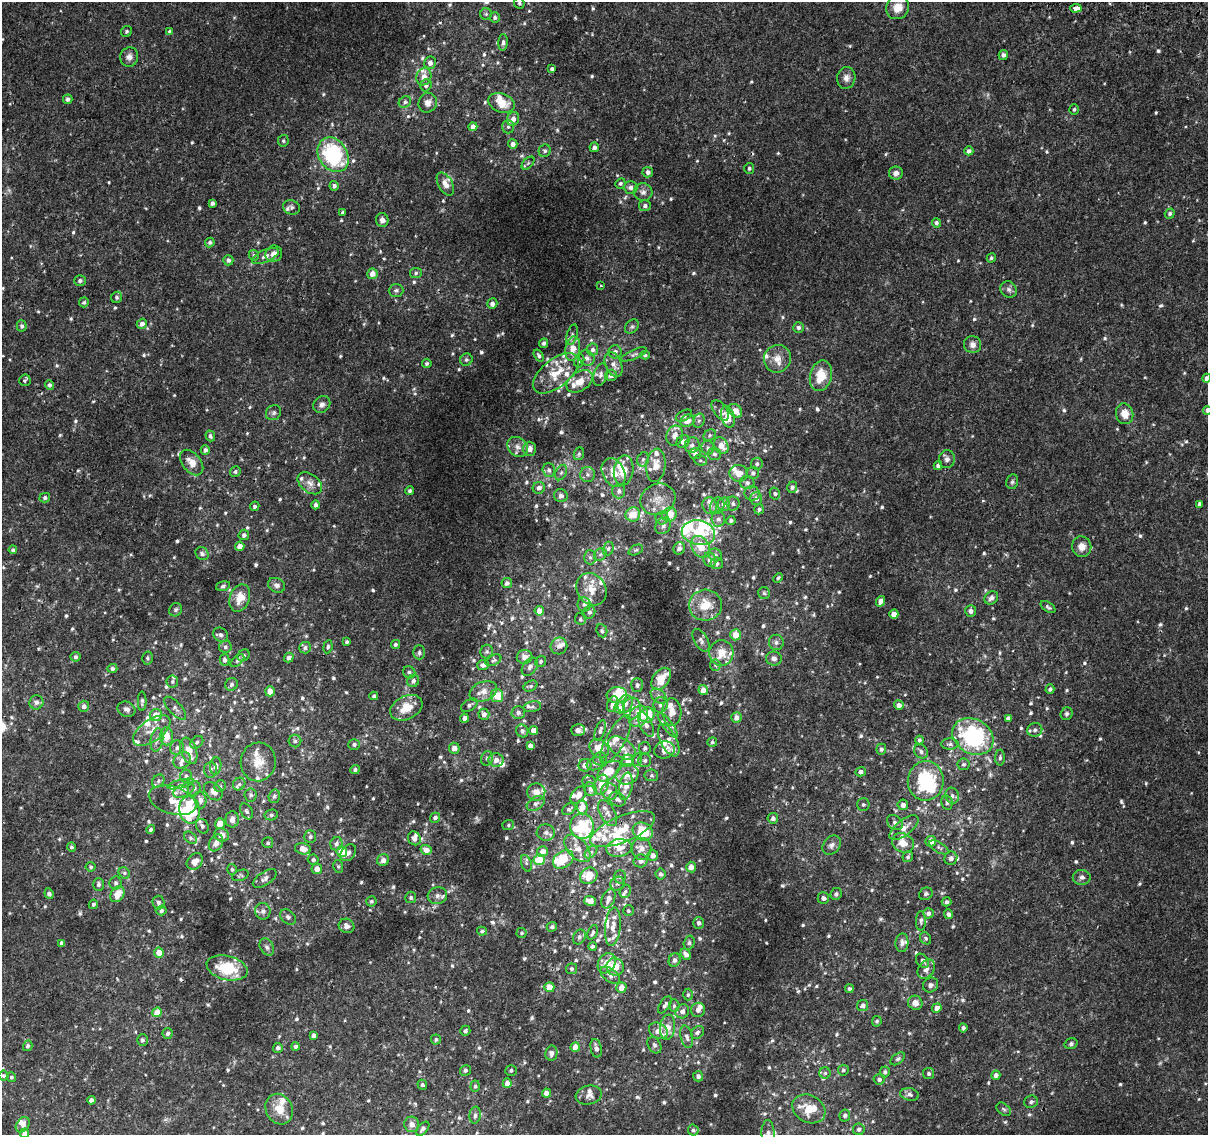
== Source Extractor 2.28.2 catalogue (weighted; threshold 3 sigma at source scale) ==
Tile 10 of 4 x 4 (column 2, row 3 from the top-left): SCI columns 1211-2416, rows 1396-2528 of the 4842 x 5116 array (HDU 1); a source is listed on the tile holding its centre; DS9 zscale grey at full resolution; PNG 1210 x 1137 px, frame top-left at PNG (2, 2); each listed source drawn as its Kron ellipse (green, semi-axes under 4 px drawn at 4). Shown black and unused: <1% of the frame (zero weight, under 2 of 3 exposures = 2% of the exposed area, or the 3 px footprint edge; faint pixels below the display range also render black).
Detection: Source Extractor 2.28.2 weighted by HDU 2 'WHT'; one run over the whole footprint, this tile lists its part. Background 0.00508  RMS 0.0022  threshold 0.0101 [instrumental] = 3 sigma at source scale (4.5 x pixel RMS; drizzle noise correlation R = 1.50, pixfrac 1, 0.0396/0.0396 arcsec/px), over >= 5 px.
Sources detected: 933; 3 too faint to see at this stretch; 1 inside a brighter object's white glare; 2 cosmic-ray / hot-pixel residue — neither listed nor drawn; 100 inside a brighter listed object's ellipse — not listed separately; of the other 827, all 500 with FLUX_AUTO >= 0.412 (the completeness limit of this list) listed and drawn (327 fainter detections not listed), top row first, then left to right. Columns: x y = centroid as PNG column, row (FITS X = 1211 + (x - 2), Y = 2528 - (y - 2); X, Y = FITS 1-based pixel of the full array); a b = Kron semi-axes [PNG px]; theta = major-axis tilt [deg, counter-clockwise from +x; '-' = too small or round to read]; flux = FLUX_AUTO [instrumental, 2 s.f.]
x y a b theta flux
519 3 5 5 - 0.42
898 7 12 11 - 2.9
1076 8 6 3 3 4.2
486 14 6 6 - 0.42
495 17 5 5 - 0.5
126 31 6 5 - 0.45
170 31 4 4 - 0.53
503 42 8 4 85 0.63
1003 55 5 4 - 0.67
129 57 9 9 - 1.2
430 63 6 6 - 1.3
552 69 3 3 - 0.49
424 77 9 7 68 1.6
846 78 11 9 80 1.3
426 85 6 5 - 0.89
68 99 5 4 - 0.74
405 102 6 5 - 0.56
428 103 10 9 - 1.3
502 103 13 9 -20 3.4
1074 109 5 4 - 0.42
513 119 7 6 - 1.3
473 127 4 4 - 1.6
508 127 7 6 - 0.5
283 141 6 5 - 0.43
513 144 4 4 - 1.1
594 147 5 4 - 0.73
545 151 6 6 - 0.56
969 151 4 4 - 0.9
333 155 18 14 -57 24
528 163 8 4 46 0.44
749 168 5 5 - 0.49
648 172 5 5 - 0.79
896 173 7 6 - 1.2
620 183 5 5 - 0.48
445 184 12 7 -60 1.6
334 186 5 4 - 0.65
631 187 7 6 - 0.95
643 192 9 9 - 1.1
212 203 4 3 - 0.68
645 206 6 5 - 0.71
291 207 9 7 -20 0.62
343 212 3 3 - 0.53
1170 214 5 4 - 0.49
382 220 7 6 - 1
936 223 5 4 - 0.56
210 242 5 4 - 0.53
274 254 8 8 - 1.5
254 255 5 5 - 0.44
265 256 14 6 24 1.1
991 258 5 4 - 0.45
228 260 5 5 - 0.77
416 273 6 5 - 0.47
372 274 5 5 - 1.6
80 280 6 5 - 0.69
601 286 3 3 - 0.45
1009 289 9 7 -44 0.87
396 290 7 6 - 0.61
117 297 6 5 - 0.43
84 302 5 5 - 0.41
492 304 5 5 - 1.2
142 324 5 4 - 1.2
22 326 5 5 - 0.53
632 327 8 6 48 0.53
798 327 5 5 - 0.67
572 335 10 5 72 0.7
544 343 5 4 - 0.42
972 345 9 8 - 1.2
573 349 12 7 80 3.3
592 350 6 6 - 0.81
615 352 6 6 - 0.91
634 354 14 4 23 0.61
645 355 4 4 - 0.43
539 356 6 4 -56 0.49
587 358 8 7 - 0.91
777 359 14 13 - 2.5
466 360 6 6 - 0.53
579 361 6 5 - 0.46
427 363 5 4 - 0.49
613 365 13 8 -68 1.6
556 373 27 14 39 5.6
601 375 11 7 74 0.95
611 375 6 5 - 1
821 376 15 11 76 5.3
1207 378 4 4 - 0.91
25 380 6 5 - 0.44
580 381 14 9 33 3.2
50 385 5 4 - 0.53
322 405 9 7 43 0.92
720 410 11 6 -54 1.2
1207 410 4 4 - 0.82
735 411 8 6 -46 2.1
273 413 8 7 - 0.63
1125 414 10 8 -74 2.5
684 416 9 5 27 0.59
728 417 11 6 -74 2.8
687 421 7 6 - 1.9
699 421 7 5 67 0.56
710 435 6 5 - 0.49
210 436 5 4 - 0.55
675 436 10 8 72 1.8
683 441 7 6 - 1.3
692 445 8 7 - 0.83
721 445 9 6 -53 2.3
518 447 11 9 -41 1.5
708 448 7 6 - 0.61
530 449 7 6 - 1.3
205 450 5 4 - 0.69
579 454 6 5 - 0.47
695 454 6 5 - 0.71
714 454 7 6 - 0.68
643 459 7 5 74 0.52
947 459 9 8 - 0.96
700 460 7 5 -16 0.43
192 462 14 9 -51 2.5
757 464 6 5 - 0.56
656 465 16 9 83 2.8
938 465 4 4 - 0.65
549 470 7 6 - 0.61
624 470 15 9 80 3.8
235 472 5 5 - 0.52
614 472 15 11 -63 3.7
561 473 8 5 63 0.55
739 473 9 8 - 2.4
753 473 6 6 - 0.82
587 474 7 7 - 0.8
1012 482 7 6 - 0.53
310 483 14 9 -39 1.6
747 483 7 6 - 0.72
792 487 6 5 - 0.48
539 488 6 6 - 0.93
410 491 4 4 - 0.49
619 491 7 6 - 0.75
752 493 7 7 - 0.82
775 493 6 5 - 0.43
561 496 7 6 - 0.69
45 498 5 4 - 0.6
756 498 6 6 - 1.2
658 499 18 15 23 3.4
733 503 7 6 - 0.72
724 504 7 6 - 1.5
1199 504 4 3 - 0.59
316 505 4 4 - 0.83
255 506 5 4 - 0.52
710 506 8 7 - 1.1
717 506 8 7 - 0.96
759 509 5 4 - 0.49
633 514 7 7 - 3.9
669 515 7 7 - 3.1
662 518 6 6 - 0.63
718 519 7 7 - 0.85
731 520 4 4 - 0.45
663 526 9 7 51 0.98
698 533 17 12 -10 6.7
244 535 5 5 - 0.68
240 546 5 4 - 1.8
701 547 12 8 -59 3.6
1082 547 10 9 - 2.2
679 548 6 5 - 0.89
608 549 7 5 74 0.59
13 550 4 4 - 0.49
636 550 8 5 24 0.42
202 553 7 6 - 0.77
600 554 7 5 44 0.6
715 555 7 6 - 0.56
590 557 7 6 - 0.66
710 560 7 6 - 1.2
717 563 6 6 - 0.6
778 578 5 4 - 0.47
507 583 5 5 - 0.9
277 585 9 7 -27 0.85
223 586 7 4 16 0.47
591 589 17 14 -54 3.4
764 593 6 6 - 0.42
240 598 14 10 69 3.4
991 598 7 6 - 0.79
880 601 5 4 - 1.2
584 604 7 6 - 0.77
705 605 16 15 - 4.8
1048 607 8 4 -34 0.47
176 610 7 6 - 0.52
539 611 5 4 - 1.9
971 611 6 5 - 0.91
589 612 6 6 - 0.73
894 614 4 4 - 2.2
580 619 6 5 - 0.42
602 631 6 5 - 0.49
221 635 8 6 -40 0.74
735 635 5 5 - 2.6
701 640 12 6 -60 0.87
347 642 4 3 - 0.43
776 642 7 7 - 0.8
395 644 5 4 - 0.53
559 646 8 8 - 1.3
225 647 6 6 - 0.59
328 647 7 4 82 0.5
305 648 6 6 - 0.64
419 652 7 6 - 0.55
487 652 7 6 - 0.43
721 653 13 12 - 4.1
244 655 6 5 - 0.53
75 657 5 5 - 0.6
289 657 5 4 - 1.1
525 657 8 7 - 1.6
148 658 6 5 - 0.46
774 658 8 7 - 0.97
225 660 6 5 - 0.78
493 660 8 5 27 0.5
237 661 8 4 41 0.48
541 661 6 5 - 0.46
483 665 6 5 - 0.7
715 665 6 5 - 0.44
530 667 10 7 52 0.87
112 668 5 4 - 0.64
409 672 6 5 - 0.62
661 679 12 8 53 5.3
413 681 6 5 - 0.84
172 682 6 6 - 0.47
231 684 7 6 - 0.6
637 685 7 6 - 0.69
531 686 7 5 26 0.46
1050 689 4 4 - 0.46
703 690 5 4 - 1.5
270 691 5 4 - 1.7
483 691 14 9 22 1.9
617 695 10 8 4 6
374 696 4 4 - 0.41
497 696 6 6 - 4.6
659 696 9 6 -41 0.83
142 701 10 4 -90 0.49
36 702 7 6 - 0.76
613 704 8 5 69 1.3
625 704 9 7 62 1.5
469 705 9 5 32 0.66
660 705 7 7 - 0.78
899 705 5 4 - 1.2
84 706 5 5 - 0.88
532 707 9 5 13 0.62
175 708 14 6 -47 0.88
406 708 17 11 27 4.3
620 708 5 5 - 2.8
632 708 11 9 83 1.5
127 709 9 7 -23 0.91
518 712 6 6 - 0.89
672 712 14 9 -86 2.4
484 714 5 5 - 1
1067 714 6 5 - 0.56
156 715 6 6 - 3.3
647 715 8 7 - 4.6
638 716 11 9 59 4.3
736 717 5 5 - 1.3
464 718 4 4 - 0.91
1008 718 4 4 - 0.8
646 725 13 6 -64 1.1
668 725 15 5 -53 0.99
534 730 4 4 - 1.5
578 730 7 6 - 1.5
600 730 10 5 70 0.69
1035 730 7 7 - 0.88
152 731 21 11 35 3.4
522 731 6 6 - 0.65
167 736 9 6 -90 3.3
973 736 21 17 -30 28
616 739 27 9 61 3
157 740 12 6 81 1
669 740 17 8 -63 1.9
919 740 4 4 - 0.45
295 741 6 6 - 0.5
197 742 7 5 44 0.5
712 742 5 5 - 0.44
950 744 9 6 0 0.71
354 745 6 5 - 0.57
530 745 4 4 - 0.95
177 748 7 7 - 0.83
454 748 5 5 - 1.5
599 748 10 8 -44 3.6
622 748 15 9 -34 2.2
645 748 6 6 - 0.61
881 749 5 5 - 0.6
664 750 10 8 13 2.2
189 751 14 8 -71 3.5
921 751 7 6 - 0.73
487 758 7 5 74 0.71
1000 758 8 5 89 0.56
600 759 7 6 - 0.8
182 760 9 7 37 1.1
496 760 7 7 - 1.5
637 760 6 5 - 0.42
645 760 6 6 - 0.57
628 761 6 6 - 1.9
258 762 19 17 82 4
595 764 9 6 19 0.69
963 764 6 5 - 0.45
585 765 6 6 - 1.5
216 766 8 5 82 1
355 769 5 4 - 0.46
210 770 8 6 85 0.79
609 771 13 7 38 5.3
861 772 5 4 - 0.79
627 774 12 10 23 2.6
651 775 7 6 - 0.49
186 776 6 6 - 0.69
158 781 7 5 50 0.57
589 781 6 5 - 0.53
926 781 20 18 86 18
181 784 14 4 14 0.85
239 784 7 5 45 0.57
601 785 10 7 69 3.3
220 786 6 5 - 0.42
626 786 14 6 79 2.3
194 788 7 6 - 0.61
590 789 7 6 - 0.9
184 790 11 6 24 1
213 791 10 7 -44 1.7
609 791 8 7 - 1.5
536 792 9 9 - 1.7
251 795 6 6 - 0.55
578 795 10 6 52 1.3
274 796 7 5 72 0.58
952 796 8 6 -73 0.87
617 799 8 6 -29 0.83
173 800 24 13 -17 3
200 800 8 6 -80 1.1
536 803 9 6 31 0.78
947 803 7 5 -77 0.46
863 804 6 6 - 0.46
903 805 5 5 - 1.1
582 807 7 5 -86 2.2
569 809 7 5 36 0.59
189 810 13 10 -80 10
247 811 8 5 -58 0.52
608 813 14 7 -61 1.4
271 815 7 5 14 0.53
435 818 5 4 - 0.71
773 818 5 5 - 0.74
232 819 8 6 90 1.2
895 822 9 6 -40 0.81
220 823 5 5 - 2.8
508 825 6 5 - 0.42
202 826 7 6 - 0.65
582 826 12 12 - 14
904 828 17 7 38 2
623 829 35 13 23 6.8
151 830 4 4 - 0.54
643 832 10 8 -28 7.9
546 833 9 8 - 0.85
222 835 7 6 - 1.8
310 837 6 6 - 0.63
191 838 7 5 -41 0.57
414 838 7 6 - 1.2
931 841 5 5 - 2.1
216 843 9 6 60 1.3
268 843 5 5 - 0.51
903 843 11 9 -31 2.5
336 844 7 6 - 0.74
832 845 11 8 48 0.97
71 847 4 4 - 0.52
939 847 11 5 -31 0.6
577 848 16 9 -47 2.4
619 848 13 8 7 2.2
303 849 8 5 -13 2.2
642 849 11 10 - 1.8
426 850 6 5 - 1.6
342 852 5 5 - 4.4
542 852 5 5 - 2
591 852 7 4 44 0.58
348 853 9 6 52 0.93
653 855 5 5 - 1.3
908 857 5 5 - 0.47
951 858 7 6 - 1.1
563 859 11 8 36 5.3
313 860 5 5 - 0.6
383 860 6 5 - 1.2
539 860 6 5 - 6.6
195 861 9 7 44 2.1
641 861 7 6 - 0.93
526 863 8 5 -71 0.52
338 866 6 5 - 0.43
91 867 5 5 - 0.45
691 867 5 5 - 1.6
232 869 5 4 - 0.45
317 869 5 5 - 1.5
124 873 6 5 - 0.43
660 874 5 5 - 0.65
240 875 8 5 22 0.43
589 876 9 8 - 4.4
620 877 7 5 88 0.52
1082 877 9 7 0 0.84
265 878 13 6 33 0.97
116 883 6 6 - 0.58
99 884 6 5 - 0.59
617 884 7 6 - 0.7
625 891 7 5 64 0.48
49 894 5 4 - 0.68
117 894 8 6 56 3.1
836 894 6 5 - 0.63
926 894 7 6 - 0.57
437 896 10 8 16 1.1
411 897 6 5 - 0.48
823 898 6 5 - 0.88
608 899 10 6 67 1.6
371 901 5 5 - 0.45
590 901 6 5 - 1.7
946 902 5 4 - 0.54
158 903 7 6 - 0.67
93 904 5 4 - 0.47
161 910 5 5 - 0.65
263 911 8 7 - 0.87
628 911 5 5 - 0.41
928 913 5 5 - 0.77
948 914 5 4 - 0.7
288 917 9 6 -39 0.76
921 921 10 5 88 0.55
699 923 6 5 - 0.66
347 926 8 7 - 1.1
552 927 5 5 - 0.53
613 927 19 8 84 2.3
482 931 5 4 - 0.48
593 932 7 4 67 0.61
522 933 5 5 - 0.42
579 937 8 6 62 0.73
926 938 6 5 - 0.43
61 943 4 3 - 0.66
689 943 7 5 75 0.46
902 943 9 6 87 0.88
592 946 4 4 - 0.47
267 947 9 6 -60 0.76
159 953 5 5 - 2.4
686 954 6 4 -57 1
675 960 7 5 68 0.73
922 961 8 5 -50 0.76
607 963 11 8 59 3.7
615 967 9 8 - 3.4
227 968 21 12 -14 9.2
571 969 5 5 - 0.48
926 969 10 7 54 1.2
610 975 11 6 -37 0.98
931 985 8 7 - 0.8
549 987 5 5 - 2.6
621 988 5 5 - 2
849 989 4 4 - 0.48
688 995 6 4 88 0.42
915 1003 7 7 - 1.7
665 1005 10 5 56 0.7
863 1005 5 5 - 0.86
674 1006 6 5 - 0.43
937 1008 5 4 - 1.1
698 1010 7 7 - 0.93
682 1011 7 6 - 1
157 1012 5 4 - 3.3
877 1021 5 4 - 0.42
668 1027 13 7 82 2.7
963 1028 4 4 - 0.68
465 1031 5 5 - 0.59
658 1031 10 7 -30 2.3
697 1032 7 5 46 0.59
168 1033 5 5 - 0.6
314 1035 4 4 - 0.71
687 1037 11 6 -76 0.85
436 1039 5 5 - 0.46
142 1040 6 5 - 0.52
1071 1044 6 5 - 0.54
654 1045 9 6 -60 0.61
28 1046 5 4 - 0.56
296 1046 4 4 - 0.67
575 1047 5 4 - 2.1
278 1048 5 5 - 0.69
596 1048 9 5 -78 0.96
551 1053 7 6 - 1.1
898 1059 8 5 37 0.5
465 1070 5 5 - 0.58
511 1070 5 5 - 0.46
843 1070 5 5 - 0.49
885 1072 5 5 - 0.51
825 1073 5 5 - 0.43
929 1073 5 5 - 0.6
996 1075 4 4 - 1
4 1076 5 4 - 0.45
698 1076 5 5 - 0.56
11 1077 5 4 - 0.48
879 1079 6 5 - 0.69
507 1083 5 4 - 1.5
422 1085 5 4 - 0.49
475 1086 6 4 85 0.43
546 1093 4 4 - 1.3
910 1094 9 6 -11 0.8
589 1095 13 9 13 1.4
91 1100 4 4 - 1
1031 1102 7 6 - 0.62
279 1109 16 13 -60 3.6
809 1109 17 13 -28 5.2
1004 1109 8 5 -40 0.42
475 1115 8 5 82 0.74
845 1115 6 5 - 0.63
412 1124 8 7 - 1.4
23 1125 8 6 53 1.2
423 1129 8 5 49 0.77
859 1129 6 6 - 0.61
693 1130 5 5 - 0.58
24 1133 5 4 - 1.4
768 1133 13 6 -89 1.4
Overlapping masked pixels (flux is a lower limit): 2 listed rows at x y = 687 421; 973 736
Isophote crosses this tile's border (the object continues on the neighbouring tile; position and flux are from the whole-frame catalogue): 4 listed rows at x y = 1207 378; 1207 410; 24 1133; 768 1133